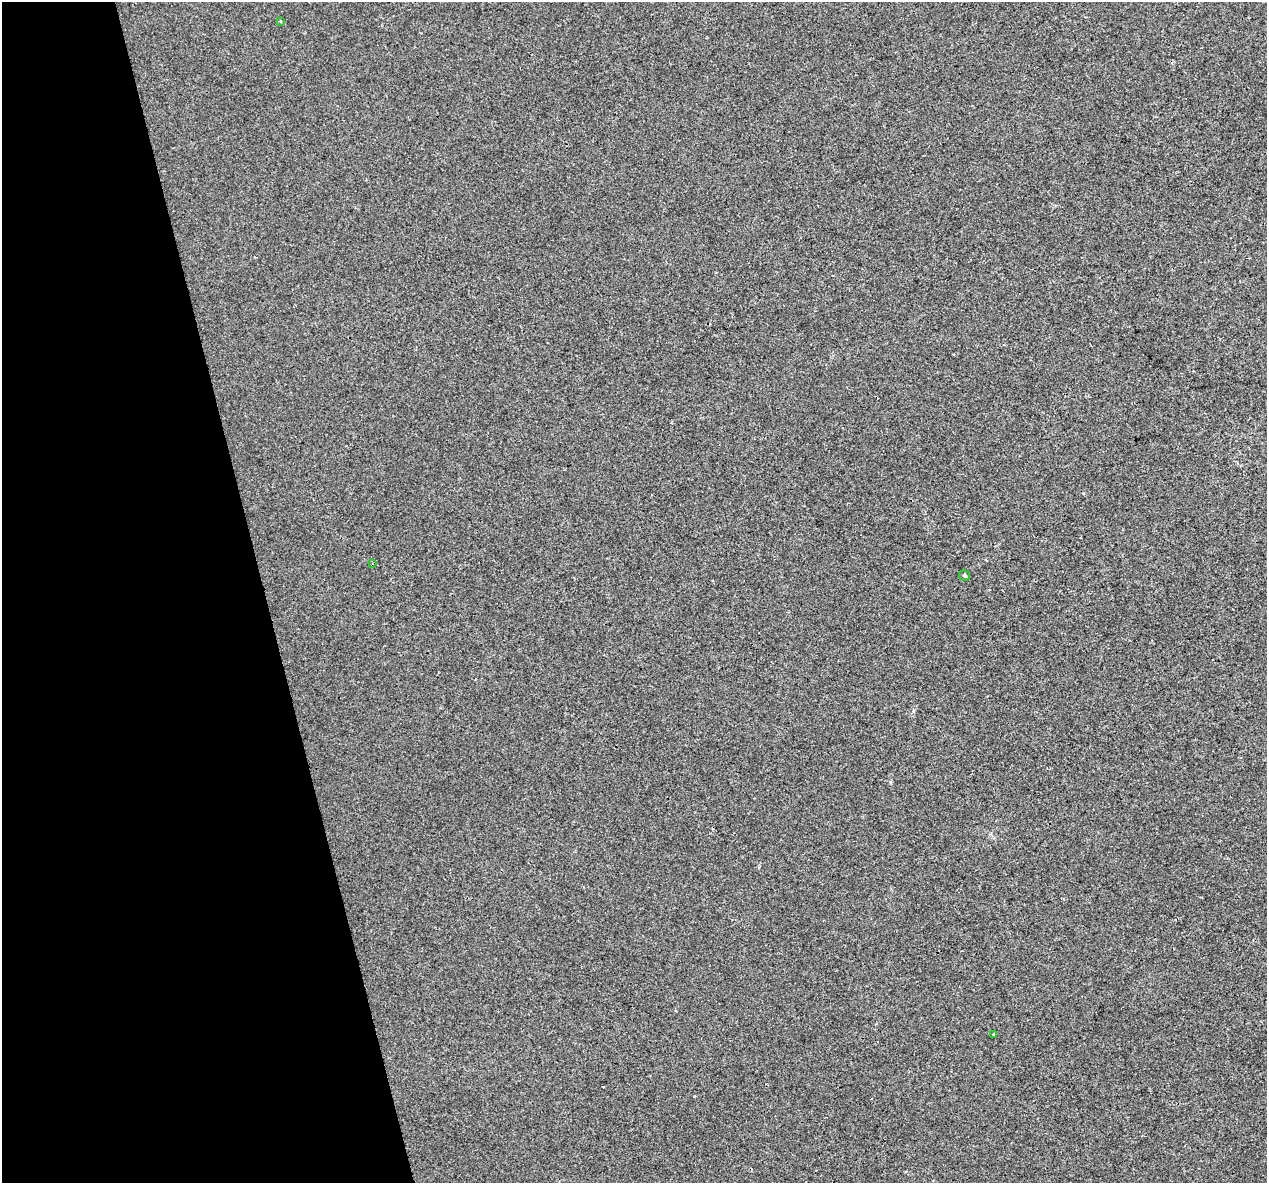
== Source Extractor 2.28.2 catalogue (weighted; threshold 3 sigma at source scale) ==
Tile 5 of 4 x 4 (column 1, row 2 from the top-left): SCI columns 1-1265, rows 2450-3630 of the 5060 x 4850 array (HDU 1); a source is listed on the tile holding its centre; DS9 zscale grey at full resolution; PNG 1269 x 1185 px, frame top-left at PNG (2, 2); each listed source drawn as its Kron ellipse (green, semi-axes under 4 px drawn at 4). Shown black and unused: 21% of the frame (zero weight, under 2 of 3 exposures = <1% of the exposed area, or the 3 px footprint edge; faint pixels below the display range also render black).
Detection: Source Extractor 2.28.2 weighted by HDU 2 'WHT'; one run over the whole footprint, this tile lists its part. Background 0.00547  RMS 0.0046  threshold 0.0208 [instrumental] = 3 sigma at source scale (4.5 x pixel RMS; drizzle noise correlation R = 1.50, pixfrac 1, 0.0396/0.0396 arcsec/px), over >= 5 px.
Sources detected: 4; all 4 listed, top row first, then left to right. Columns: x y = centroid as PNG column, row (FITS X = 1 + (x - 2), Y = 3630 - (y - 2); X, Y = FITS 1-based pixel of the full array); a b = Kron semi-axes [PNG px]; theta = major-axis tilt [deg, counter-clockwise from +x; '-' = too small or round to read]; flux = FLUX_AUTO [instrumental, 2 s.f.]
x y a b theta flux
280 21 4 3 - 0.47
373 563 3 2 - 0.56
965 575 5 5 - 0.67
994 1034 3 2 - 0.69